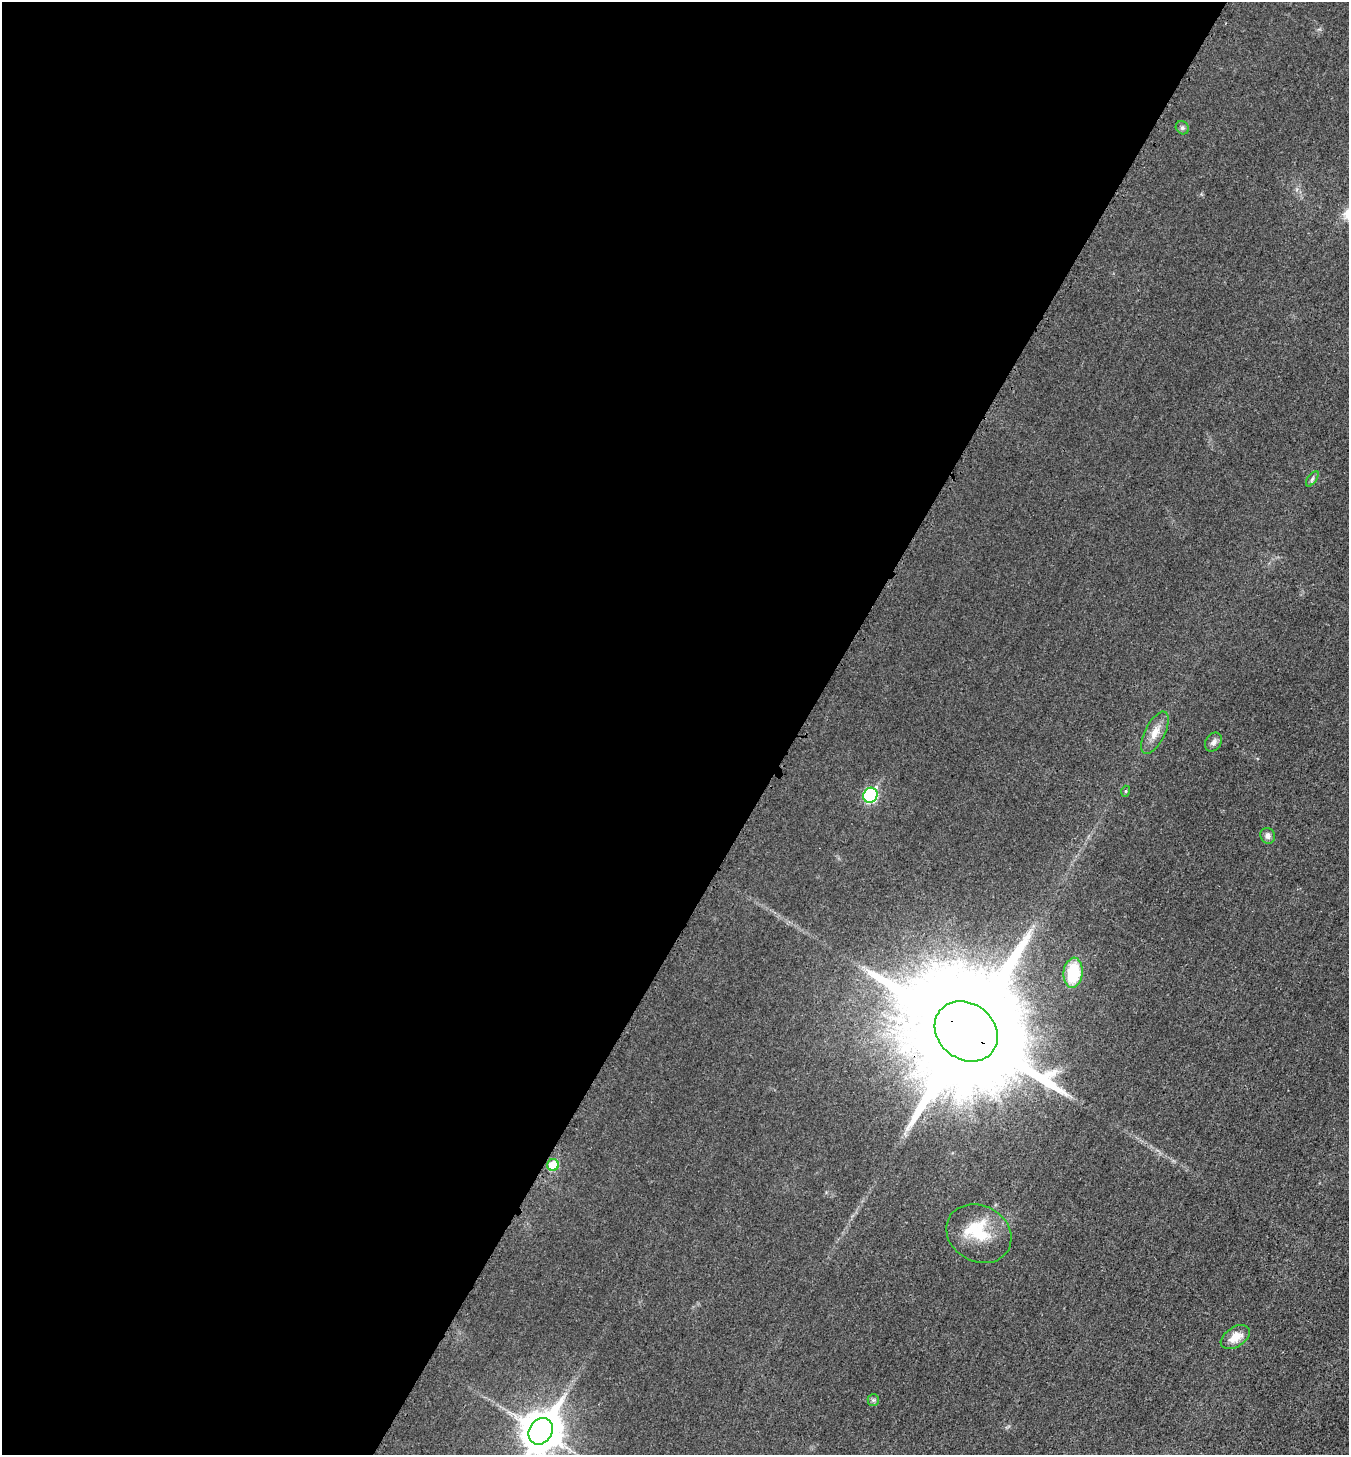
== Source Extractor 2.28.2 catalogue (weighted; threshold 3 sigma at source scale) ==
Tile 5 of 4 x 4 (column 1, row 2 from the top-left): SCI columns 155-1501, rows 2920-4372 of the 5843 x 5836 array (HDU 1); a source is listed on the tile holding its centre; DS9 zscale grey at full resolution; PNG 1351 x 1457 px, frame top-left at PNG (2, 2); each listed source drawn as its Kron ellipse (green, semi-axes under 4 px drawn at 4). Shown black and unused: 59% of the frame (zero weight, under 3 of 4 exposures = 1% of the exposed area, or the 3 px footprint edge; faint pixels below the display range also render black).
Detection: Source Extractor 2.28.2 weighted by HDU 2 'WHT'; one run over the whole footprint, this tile lists its part. Background 0.018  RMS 0.0053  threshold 0.0239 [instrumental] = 3 sigma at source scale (4.5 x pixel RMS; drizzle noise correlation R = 1.50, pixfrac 1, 0.05/0.05 arcsec/px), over >= 5 px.
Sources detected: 15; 1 inside a brighter listed object's ellipse — not listed separately; the other 14 listed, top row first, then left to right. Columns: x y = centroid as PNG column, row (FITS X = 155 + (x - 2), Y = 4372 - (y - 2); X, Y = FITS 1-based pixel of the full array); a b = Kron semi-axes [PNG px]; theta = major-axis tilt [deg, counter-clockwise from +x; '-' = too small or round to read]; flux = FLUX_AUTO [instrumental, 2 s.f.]
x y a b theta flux
1182 128 7 6 - 1.2
1312 479 9 4 55 1.2
1155 733 23 10 63 6.3
1213 742 10 7 56 2.2
1126 791 5 3 - 0.59
870 795 8 7 - 59
1268 836 8 7 - 2.2
1073 973 15 9 83 23
966 1031 33 28 -38 25000
553 1165 6 6 - 14
979 1234 34 28 -29 23
1235 1337 16 9 33 6.8
873 1400 6 6 - 0.99
541 1431 14 11 58 1500
Overlapping masked pixels (flux is a lower limit): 1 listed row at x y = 966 1031
Isophote crosses this tile's border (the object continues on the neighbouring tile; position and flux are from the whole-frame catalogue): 1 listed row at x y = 541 1431